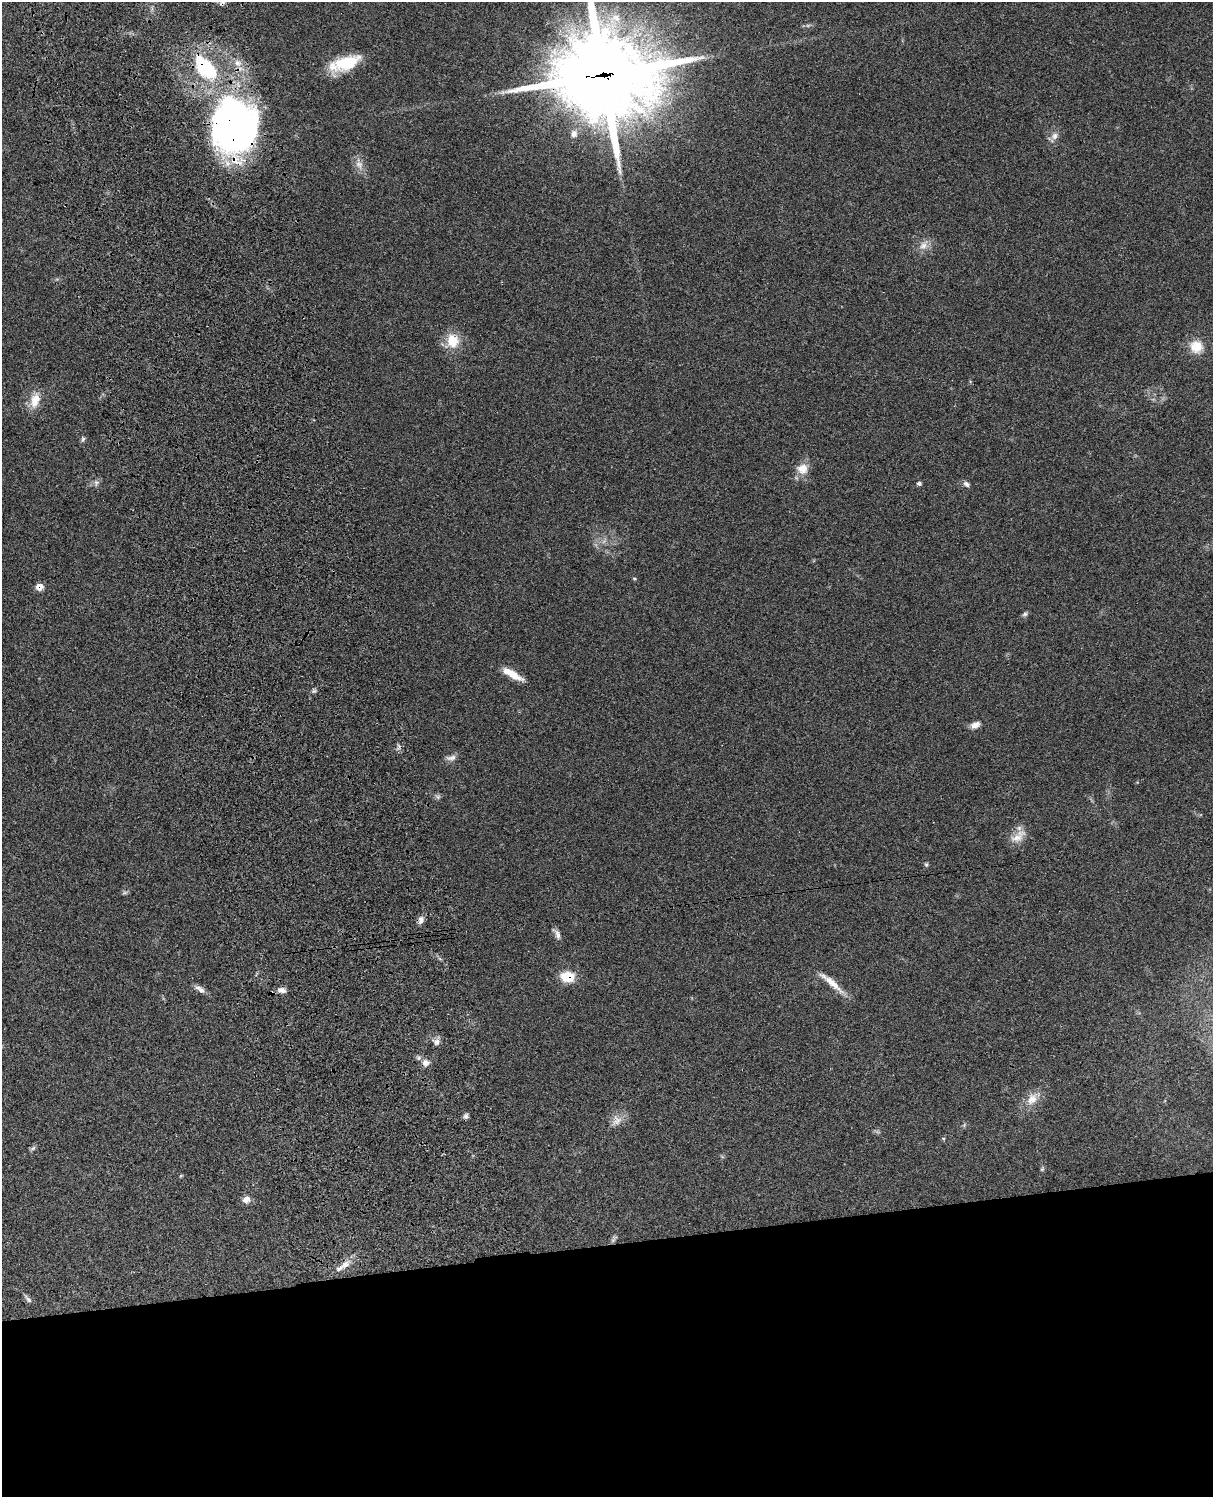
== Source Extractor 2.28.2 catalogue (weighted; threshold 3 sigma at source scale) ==
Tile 11 of 4 x 3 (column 3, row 3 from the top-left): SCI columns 2544-3754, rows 278-1772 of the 5083 x 4923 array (HDU 1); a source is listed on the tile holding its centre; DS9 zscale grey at full resolution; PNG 1215 x 1499 px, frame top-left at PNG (2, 2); no overlay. Shown black and unused: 17% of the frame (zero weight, under 3 of 4 exposures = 6% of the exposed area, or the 3 px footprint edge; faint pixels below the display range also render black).
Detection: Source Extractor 2.28.2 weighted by HDU 2 'WHT'; one run over the whole footprint, this tile lists its part. Background 0.0952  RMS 0.0063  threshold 0.0283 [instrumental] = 3 sigma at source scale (4.5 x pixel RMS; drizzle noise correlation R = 1.50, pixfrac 1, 0.05/0.05 arcsec/px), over >= 5 px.
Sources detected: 48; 1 too faint to see at this stretch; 1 cosmic-ray / hot-pixel residue — not listed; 2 inside a brighter listed object's ellipse — not listed separately; the other 44 listed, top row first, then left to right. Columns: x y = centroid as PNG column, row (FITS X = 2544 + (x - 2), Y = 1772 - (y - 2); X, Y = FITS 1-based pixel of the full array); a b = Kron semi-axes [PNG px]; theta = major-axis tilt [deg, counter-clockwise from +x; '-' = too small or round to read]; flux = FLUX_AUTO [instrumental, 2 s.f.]
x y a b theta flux
237 63 9 8 - 4
347 63 32 15 20 24
205 68 27 16 -49 46
603 75 35 29 2 8100
235 127 58 48 -83 270
574 134 9 8 - 3.5
1055 136 11 8 67 3.2
359 164 12 9 -35 4.2
923 246 12 10 70 4.9
452 341 17 15 86 14
1196 346 12 12 - 13
35 400 21 11 74 9.1
83 439 9 5 84 1.3
802 469 15 13 1 7.4
96 483 9 7 74 2
919 483 6 5 - 1.2
966 484 8 6 -34 2.1
634 579 6 3 -9 0.68
39 586 7 6 - 5.8
1025 614 7 5 17 1.3
514 676 21 9 -30 8.7
314 691 6 4 17 1.1
975 725 12 8 23 3.6
451 758 15 7 8 2.9
438 797 8 5 -18 1.4
1018 836 25 11 36 7.4
926 864 6 5 - 0.94
421 920 11 7 84 2.8
557 934 14 6 -61 2.8
567 977 13 10 -3 15
831 983 40 7 -40 8.8
199 989 17 6 -34 3.2
281 990 11 7 -4 3.2
437 1042 10 7 77 2.8
425 1063 10 9 - 4.2
1032 1099 19 12 54 8.3
466 1116 7 6 - 1.8
617 1120 16 13 68 5.8
33 1148 9 4 36 1.3
1042 1169 6 5 - 0.91
246 1199 8 7 - 4.8
613 1239 11 4 63 1.5
345 1265 18 8 33 5.2
28 1299 12 5 -50 1.8
Overlapping masked pixels (flux is a lower limit): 6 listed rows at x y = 205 68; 603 75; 235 127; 39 586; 567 977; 425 1063
Isophote crosses this tile's border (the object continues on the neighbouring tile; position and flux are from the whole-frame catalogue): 1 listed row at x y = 603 75